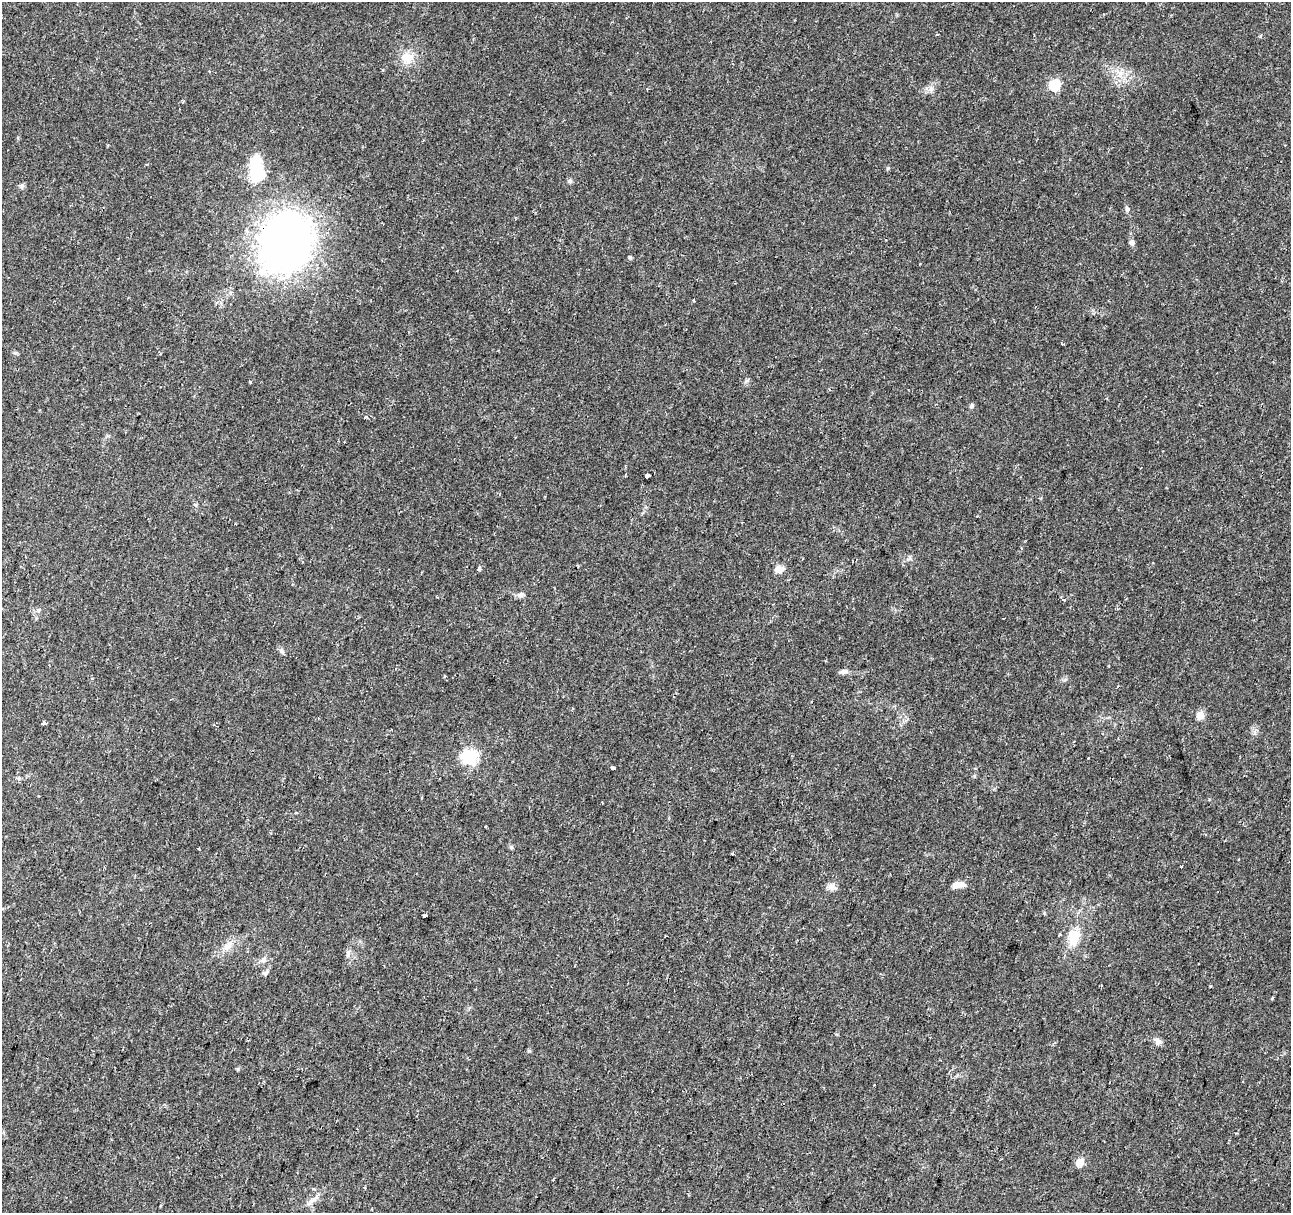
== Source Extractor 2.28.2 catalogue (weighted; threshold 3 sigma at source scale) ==
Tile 7 of 4 x 4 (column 3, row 2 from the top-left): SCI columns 2587-3875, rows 2706-3916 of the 5165 x 5346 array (HDU 1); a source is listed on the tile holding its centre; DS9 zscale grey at full resolution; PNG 1293 x 1215 px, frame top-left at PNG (2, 2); no overlay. Shown black and unused: <1% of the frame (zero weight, under 2 of 3 exposures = <1% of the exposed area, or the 3 px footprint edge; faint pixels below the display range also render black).
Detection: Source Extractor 2.28.2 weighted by HDU 2 'WHT'; one run over the whole footprint, this tile lists its part. Background 0.0365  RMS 0.0038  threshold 0.017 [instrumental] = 3 sigma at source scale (4.5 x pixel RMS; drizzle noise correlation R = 1.50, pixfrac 1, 0.0396/0.0396 arcsec/px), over >= 5 px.
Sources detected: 45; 2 inside a brighter object's white glare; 1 cosmic-ray / hot-pixel residue — not listed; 1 inside a brighter listed object's ellipse — not listed separately; the other 41 listed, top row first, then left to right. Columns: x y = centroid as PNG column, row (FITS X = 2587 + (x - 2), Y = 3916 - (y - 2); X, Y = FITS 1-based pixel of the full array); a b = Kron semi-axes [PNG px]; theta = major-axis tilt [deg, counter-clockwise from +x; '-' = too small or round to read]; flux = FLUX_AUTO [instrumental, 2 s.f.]
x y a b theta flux
937 34 3 3 - 0.47
407 58 17 15 -31 5.7
1055 85 6 5 - 29
255 160 8 7 - 14
570 181 6 5 - 0.79
22 186 7 6 - 0.81
1127 209 7 6 - 0.85
286 242 44 35 64 270
1132 242 7 6 - 1.3
630 257 5 5 - 0.48
694 301 3 3 - 0.73
250 382 4 3 - 0.35
971 406 6 5 - 0.85
366 417 5 4 - 0.65
647 475 4 3 - 4.8
479 569 4 3 - 1.2
779 569 10 7 11 3.6
521 595 9 6 15 1.1
1064 599 5 3 - 0.52
282 651 8 5 -50 0.95
844 671 12 6 11 1.4
445 676 3 3 - 0.53
1200 715 9 8 - 3.1
44 723 4 3 - 1.6
470 757 6 6 - 89
613 768 4 3 - 5.3
974 776 6 4 -90 0.45
511 847 6 6 - 0.63
732 854 3 2 - 0.33
958 885 16 7 8 3
832 887 12 8 -20 2.1
425 916 3 3 - 4.2
1074 937 20 13 72 7.8
228 946 17 8 43 3.5
348 954 10 5 84 1.3
263 960 9 5 57 1.2
265 973 8 6 -1 0.83
1158 1041 10 8 -65 1.7
238 1069 6 4 90 0.45
1080 1162 5 5 - 10
312 1200 26 4 38 2.2
Overlapping masked pixels (flux is a lower limit): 1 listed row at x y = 286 242
Unlisted compact peaks at least as high as the median listed source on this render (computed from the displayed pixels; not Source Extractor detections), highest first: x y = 888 168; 529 1051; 931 89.